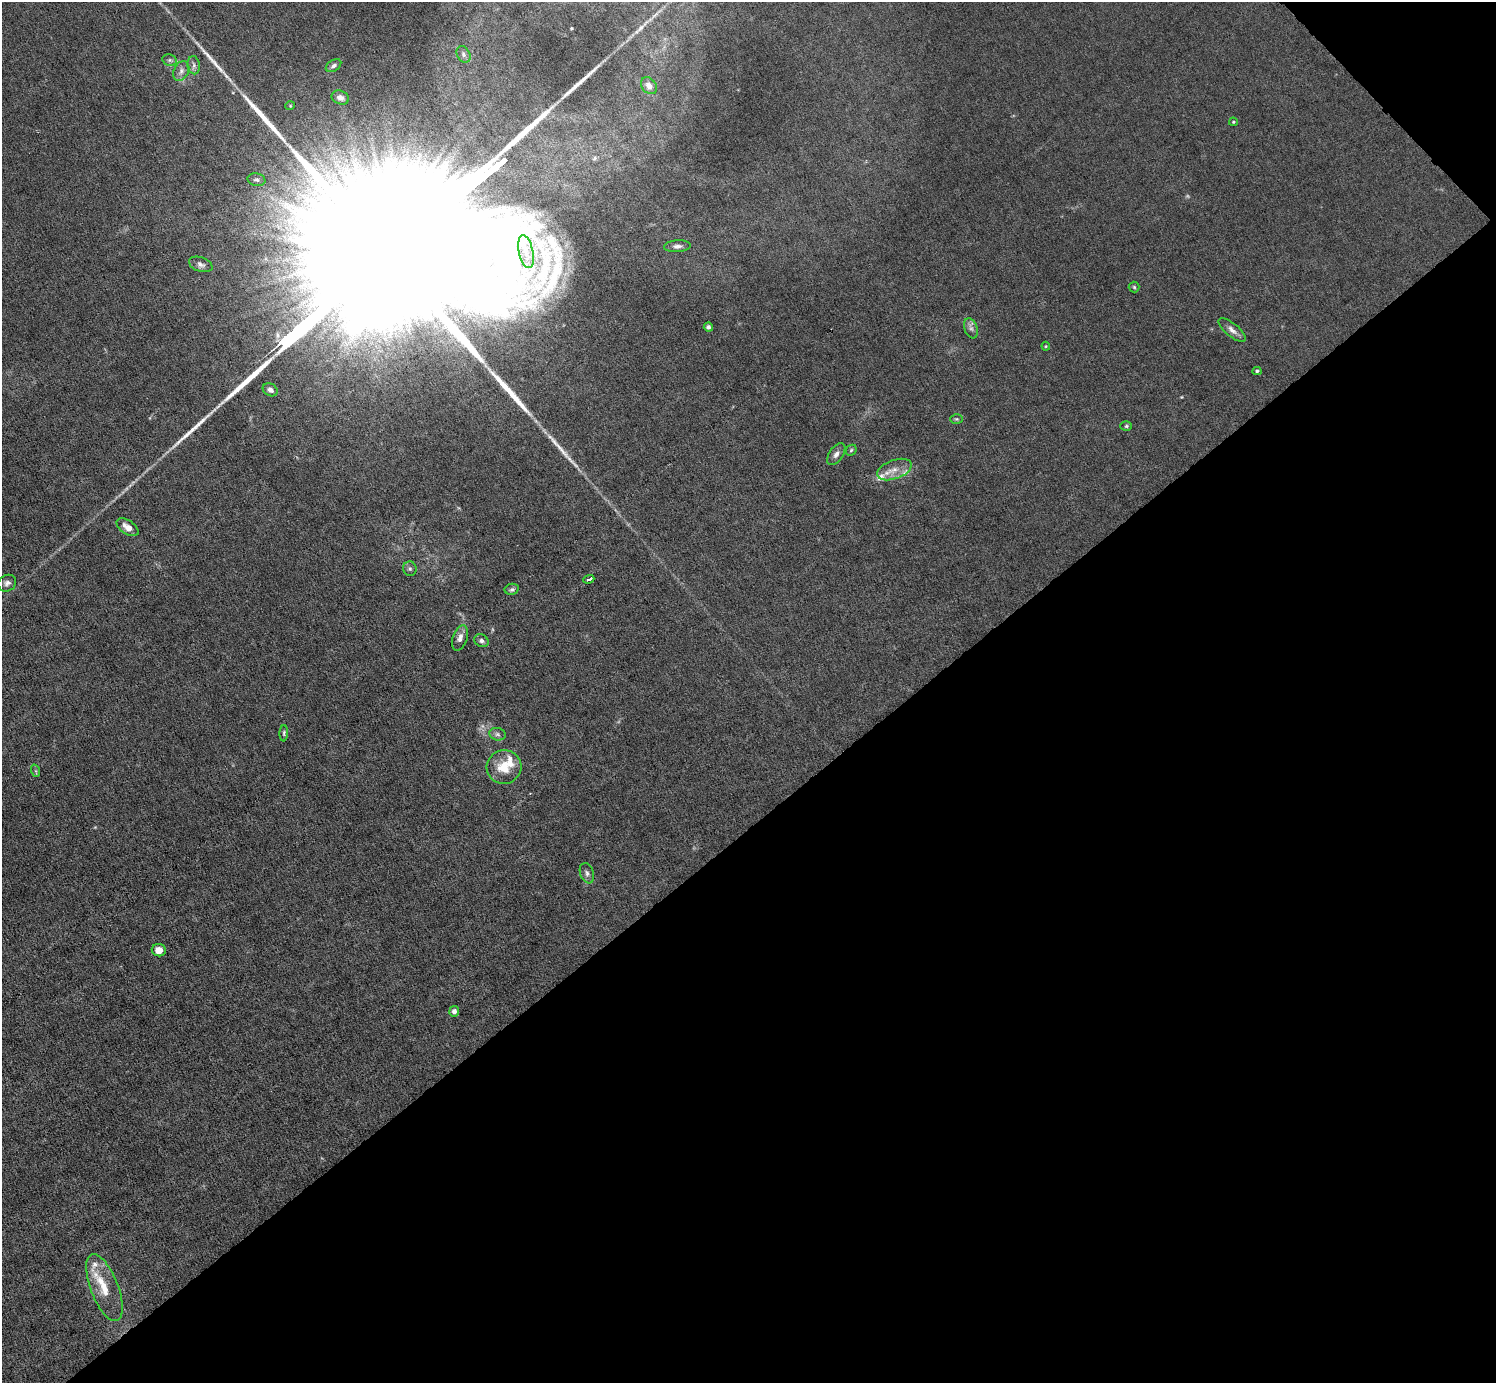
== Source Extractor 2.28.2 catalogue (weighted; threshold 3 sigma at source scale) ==
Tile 12 of 4 x 4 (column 4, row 3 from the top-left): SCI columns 4481-5974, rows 1677-3057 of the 5974 x 5972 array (HDU 1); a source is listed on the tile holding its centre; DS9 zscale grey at full resolution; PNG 1498 x 1385 px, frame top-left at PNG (2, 2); each listed source drawn as its Kron ellipse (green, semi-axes under 4 px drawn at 4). Shown black and unused: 41% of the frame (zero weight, under 6 of 12 exposures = <1% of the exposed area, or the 3 px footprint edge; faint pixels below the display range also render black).
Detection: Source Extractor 2.28.2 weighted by HDU 2 'WHT'; one run over the whole footprint, this tile lists its part. Background 0.0142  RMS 0.003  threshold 0.0124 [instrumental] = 3 sigma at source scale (4.09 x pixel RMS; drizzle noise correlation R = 1.36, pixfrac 0.8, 0.05/0.05 arcsec/px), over >= 5 px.
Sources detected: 52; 1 too faint to see at this stretch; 1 inside a brighter object's white glare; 5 long thin detections or spike segments (spike, bleed or trail) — neither listed nor drawn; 5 inside a brighter listed object's ellipse — not listed separately; the other 40 listed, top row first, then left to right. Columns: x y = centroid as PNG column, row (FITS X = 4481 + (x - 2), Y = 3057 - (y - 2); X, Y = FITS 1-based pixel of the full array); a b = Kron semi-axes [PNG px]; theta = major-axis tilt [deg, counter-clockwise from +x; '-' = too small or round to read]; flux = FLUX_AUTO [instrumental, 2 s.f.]
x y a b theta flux
463 54 9 6 -60 0.91
170 60 7 5 -20 0.67
194 65 9 6 -81 0.92
333 66 8 5 33 0.73
181 71 10 7 64 1.3
649 86 9 7 -49 1.6
340 98 9 6 -23 1.3
290 106 4 4 - 0.29
1233 122 4 3 - 0.3
256 180 9 6 -11 0.83
677 246 13 6 3 1.2
526 252 17 7 -78 3
201 264 12 7 -19 1.1
1134 287 5 5 - 0.4
708 327 4 4 - 0.7
971 328 10 6 -70 1.1
1232 330 16 6 -40 1.6
1046 346 4 4 - 0.27
1257 371 4 4 - 0.37
270 390 8 6 -30 1.2
956 419 6 5 - 0.43
1126 426 6 5 - 0.45
851 450 6 5 - 0.43
836 454 12 7 56 1.3
894 470 18 9 20 3.1
127 527 12 6 -35 2.4
410 569 7 6 - 0.7
589 579 5 3 - 1.8
7 583 9 8 - 1.1
512 589 7 5 12 0.64
460 638 13 7 70 1.7
481 641 7 6 - 0.96
284 733 8 4 88 0.47
497 734 8 6 -16 0.85
504 767 17 17 - 6.4
36 771 6 4 -71 0.4
587 873 10 6 -68 1
159 950 7 6 - 2.9
454 1011 5 5 - 1.1
104 1288 35 14 -69 7